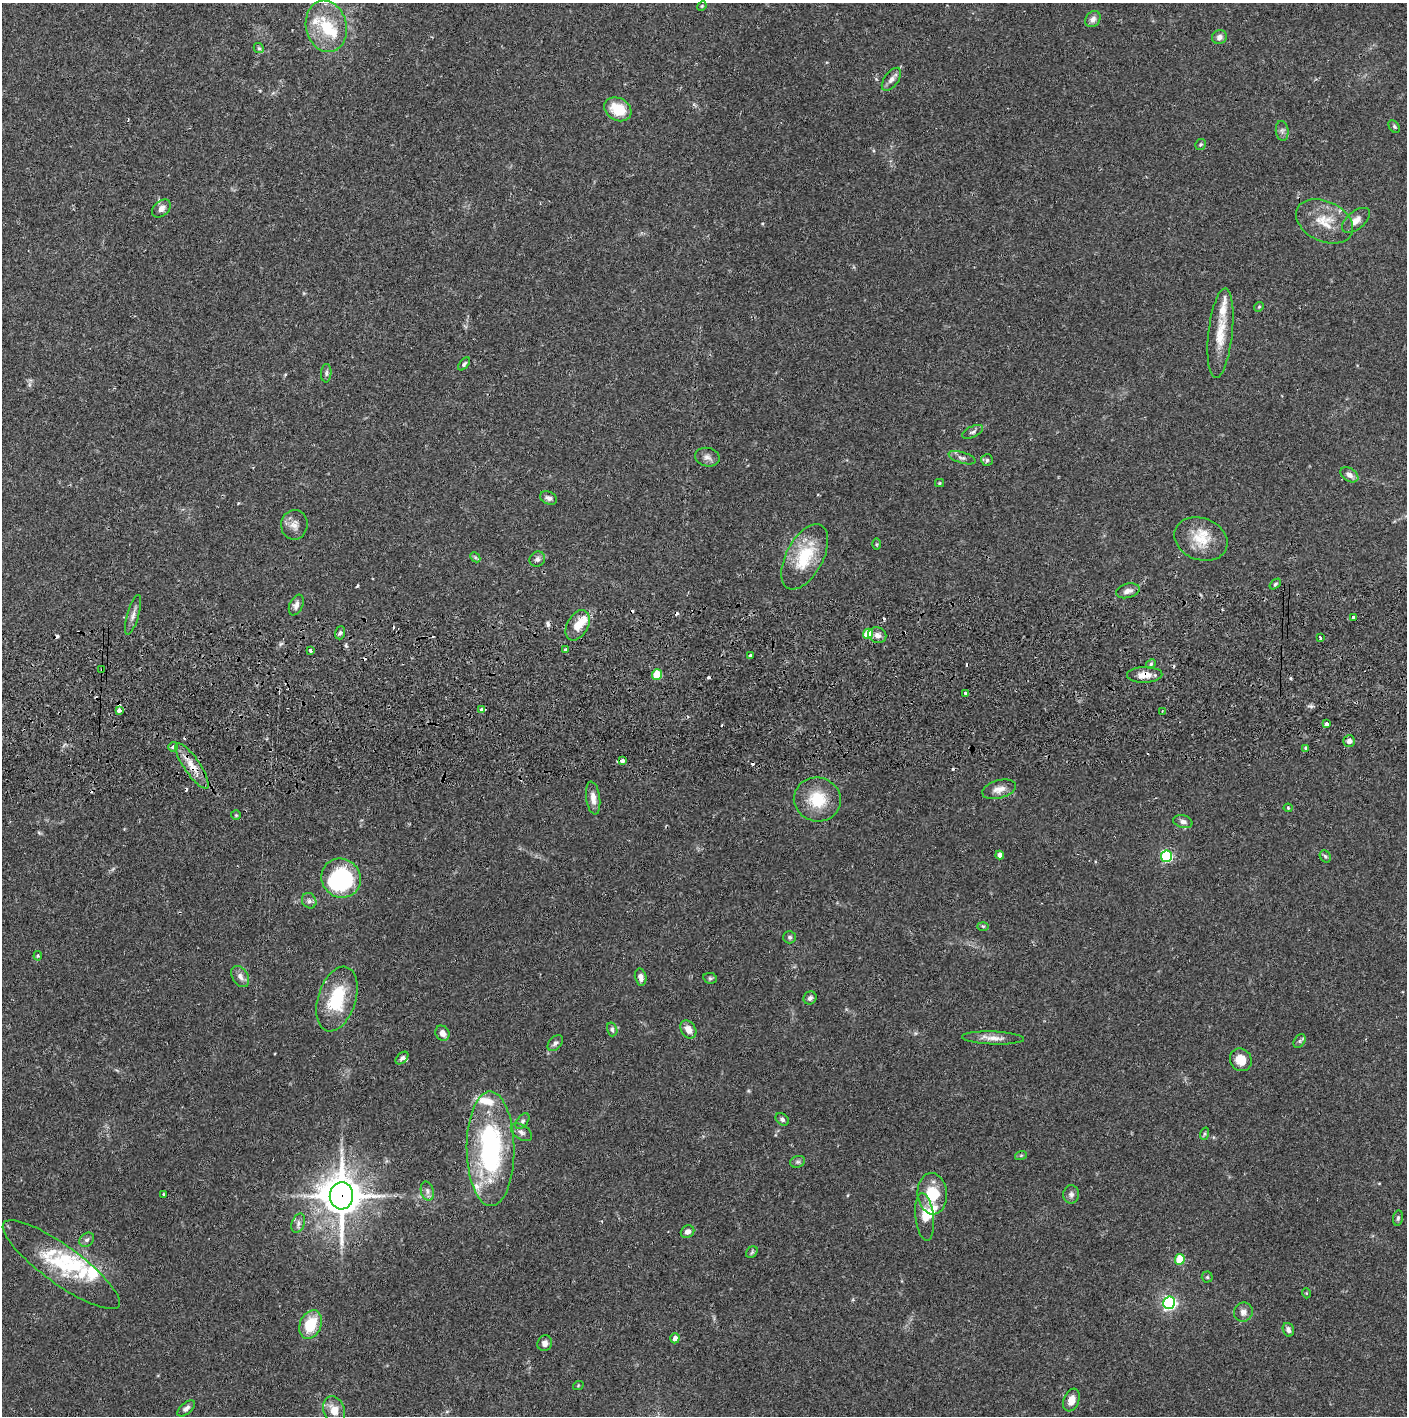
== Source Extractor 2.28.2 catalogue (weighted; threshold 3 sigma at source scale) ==
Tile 5 of 3 x 3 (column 2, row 2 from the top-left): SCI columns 1410-2814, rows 1472-2885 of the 4227 x 4358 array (HDU 1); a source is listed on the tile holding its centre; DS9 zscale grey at full resolution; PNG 1409 x 1418 px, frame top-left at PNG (2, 3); each listed source drawn as its Kron ellipse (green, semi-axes under 4 px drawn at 4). Shown black and unused: <1% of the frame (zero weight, under 2 of 3 exposures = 3% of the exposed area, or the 3 px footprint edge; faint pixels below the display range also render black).
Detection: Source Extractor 2.28.2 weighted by HDU 2 'WHT'; one run over the whole footprint, this tile lists its part. Background 0.068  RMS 0.0048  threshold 0.0218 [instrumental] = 3 sigma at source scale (4.5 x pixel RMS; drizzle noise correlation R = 1.50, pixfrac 1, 0.05/0.05 arcsec/px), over >= 5 px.
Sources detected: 148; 2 inside a brighter object's white glare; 17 cosmic-ray / hot-pixel residue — neither listed nor drawn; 13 inside a brighter listed object's ellipse — not listed separately; the other 116 listed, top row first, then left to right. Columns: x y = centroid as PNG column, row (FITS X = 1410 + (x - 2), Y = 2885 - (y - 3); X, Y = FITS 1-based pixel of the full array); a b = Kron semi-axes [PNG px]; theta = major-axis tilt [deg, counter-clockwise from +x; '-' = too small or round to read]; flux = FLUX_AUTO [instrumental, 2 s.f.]
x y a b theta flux
702 6 5 4 - 0.49
1093 19 9 7 52 2.2
326 26 26 20 -77 17
1219 37 7 7 - 2.1
259 48 5 4 - 0.73
891 79 13 7 54 2.4
618 109 14 11 -29 13
1394 127 7 5 -50 0.82
1282 131 10 6 -82 1.6
1201 145 5 5 - 0.82
161 208 11 7 41 2.8
1356 220 16 9 40 3.9
1324 221 30 20 -25 13
1259 307 5 4 - 0.58
1220 333 45 12 84 12
464 364 7 4 49 0.97
326 373 9 5 86 1.2
973 432 11 5 25 1.3
707 457 12 9 -13 2.6
962 458 14 5 -17 1.8
987 460 6 5 - 0.94
1349 475 10 6 -33 2.3
939 483 4 4 - 0.53
549 498 9 6 -26 1.7
294 525 15 13 83 3.8
1201 539 27 21 -21 13
876 544 6 4 90 0.61
475 557 6 4 -45 0.77
805 557 36 18 62 23
537 559 8 7 - 1.7
1275 584 6 4 37 0.78
1128 591 12 7 15 2.6
296 605 11 6 65 2.3
133 615 21 6 74 2.6
1354 617 3 3 - 1.9
578 625 16 10 60 6.7
340 633 7 5 72 1.1
868 634 5 5 - 11
877 635 9 7 -21 2.5
1320 637 3 3 - 0.89
565 649 3 3 - 1.2
310 650 4 3 - 0.82
750 655 3 3 - 0.69
1151 664 5 4 - 0.8
102 669 3 3 - 0.87
657 675 5 5 - 15
1145 675 18 8 2 5.1
965 694 3 3 - 2.3
119 710 4 4 - 2.6
482 710 4 3 - 4.8
1162 711 2 2 - 0.35
1326 724 4 3 - 8.1
1349 741 6 5 - 2
173 747 5 4 - 1.2
1306 748 4 3 - 2.5
622 761 4 3 - 2.6
192 766 27 8 -56 7.2
999 789 17 9 15 3.9
593 798 16 7 -82 3.5
817 799 23 22 - 16
1288 808 4 4 - 0.47
236 815 5 5 - 0.58
1183 822 10 6 -15 1.8
1000 855 4 4 - 2.6
1166 856 6 5 - 42
1325 856 6 5 - 0.83
341 878 20 19 - 51
309 901 8 7 - 1.5
983 926 5 3 - 0.51
790 937 6 6 - 1
38 956 5 4 - 0.69
240 977 11 7 -58 2.6
641 977 8 5 -77 2.3
710 978 7 5 -12 0.82
810 998 7 6 - 1.7
337 999 33 19 72 25
612 1029 7 5 -74 0.99
688 1029 10 7 -58 4.2
442 1033 8 6 -56 3.1
993 1038 31 6 -2 4.4
1300 1041 7 5 57 0.99
555 1043 9 6 49 1.5
402 1058 8 4 44 1.2
1241 1060 12 10 -55 6.4
782 1119 7 5 -39 1.1
522 1121 9 5 52 1.3
521 1132 12 7 -34 2.1
1204 1134 6 4 71 0.67
491 1149 57 24 -89 83
1021 1155 6 4 19 0.59
798 1162 7 5 19 1.1
427 1191 10 6 -75 1.7
163 1194 3 2 - 0.55
932 1194 20 14 -85 15
1071 1194 9 8 - 1.7
341 1196 13 12 - 1300
925 1217 24 9 -83 6.3
1398 1218 7 5 80 0.97
298 1223 10 6 69 1.7
687 1232 7 6 - 2.2
87 1240 8 6 37 1.3
752 1252 6 5 - 0.88
1180 1259 5 5 - 16
61 1265 71 19 -36 30
1207 1277 5 5 - 0.76
1306 1293 5 3 - 0.38
1169 1303 6 6 - 120
1243 1312 10 9 - 2.7
311 1325 15 10 67 15
1288 1330 7 5 -74 1.8
675 1338 5 4 - 2.6
545 1343 8 7 - 2.3
578 1386 5 3 - 0.44
1071 1400 12 7 69 4.1
186 1408 10 5 41 1.8
334 1410 14 10 -70 5.6
Overlapping masked pixels (flux is a lower limit): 6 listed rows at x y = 102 669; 1145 675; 482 710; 1326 724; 192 766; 341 1196
Isophote crosses this tile's border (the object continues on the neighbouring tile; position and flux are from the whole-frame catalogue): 1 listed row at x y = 326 26